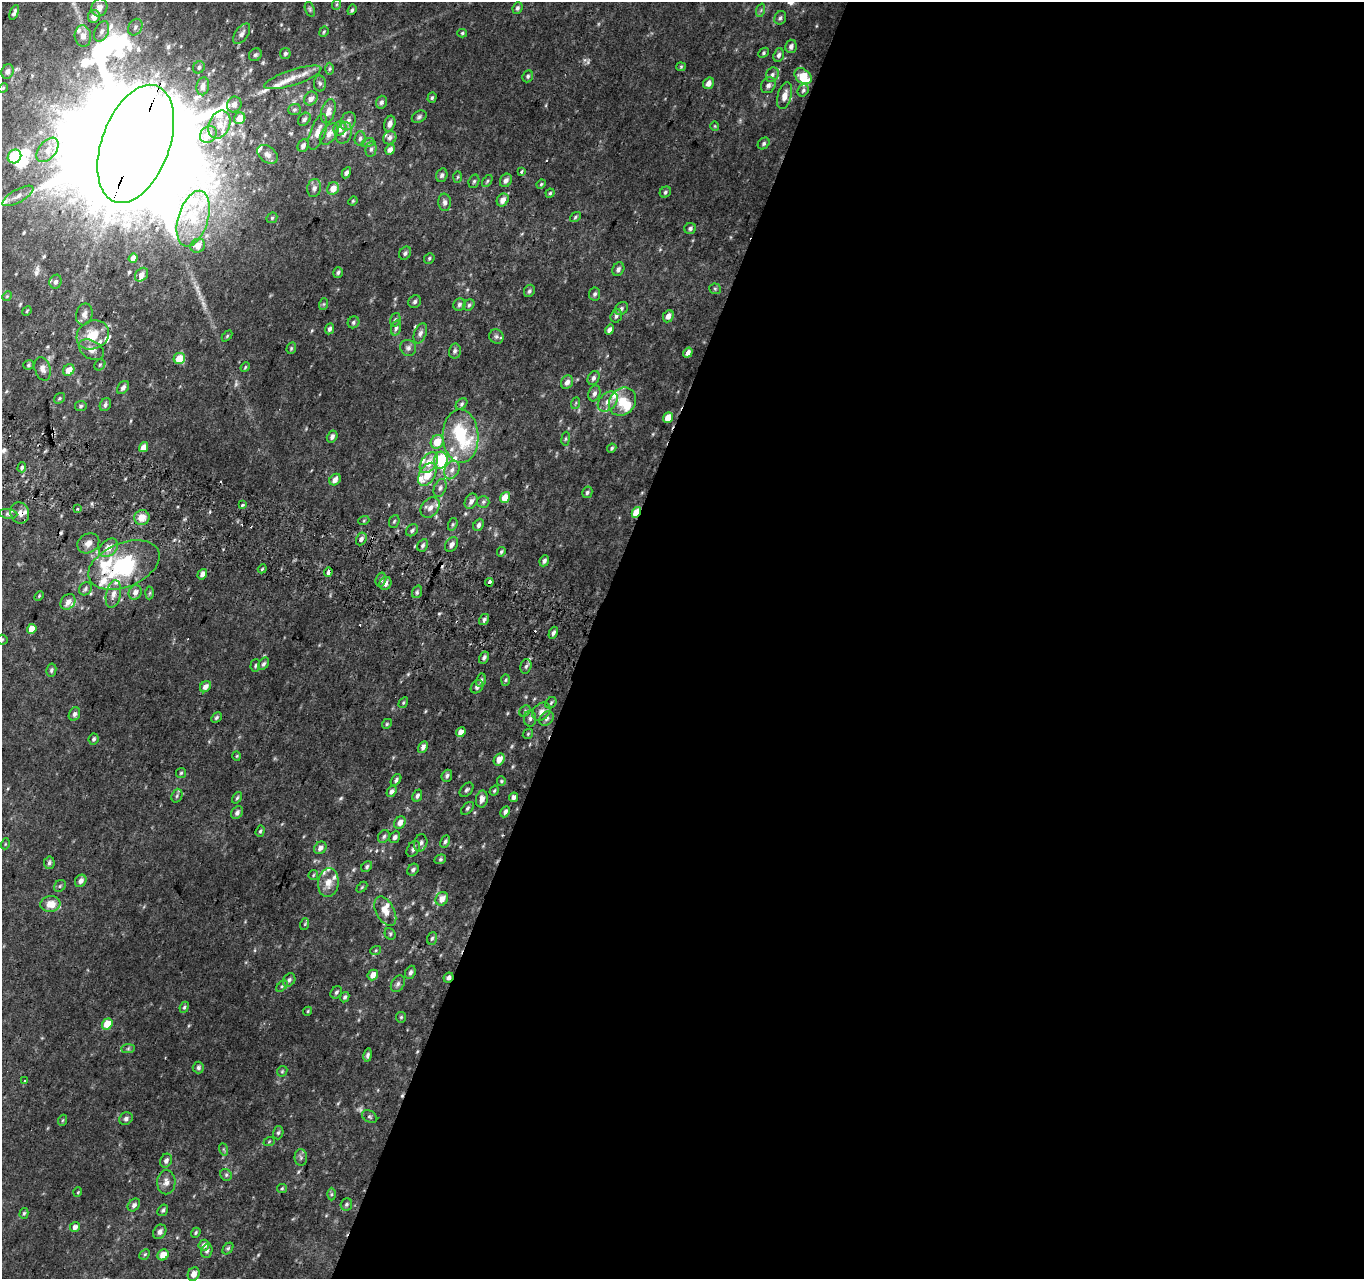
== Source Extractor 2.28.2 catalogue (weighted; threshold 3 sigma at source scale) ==
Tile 12 of 4 x 4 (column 4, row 3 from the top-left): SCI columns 4107-5468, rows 1596-2872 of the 5485 x 5679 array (HDU 1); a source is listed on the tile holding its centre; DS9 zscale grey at full resolution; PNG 1366 x 1281 px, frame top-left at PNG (2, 2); each listed source drawn as its Kron ellipse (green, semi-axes under 4 px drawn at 4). Shown black and unused: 57% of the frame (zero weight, under 2 of 3 exposures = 2% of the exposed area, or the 3 px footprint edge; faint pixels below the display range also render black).
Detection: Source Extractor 2.28.2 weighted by HDU 2 'WHT'; one run over the whole footprint, this tile lists its part. Background 0.0468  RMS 0.011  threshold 0.0475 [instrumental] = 3 sigma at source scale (4.5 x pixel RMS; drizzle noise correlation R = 1.50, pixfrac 1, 0.0396/0.0396 arcsec/px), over >= 5 px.
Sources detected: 344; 2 too faint to see at this stretch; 4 inside a brighter object's white glare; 10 cosmic-ray / hot-pixel residue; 1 long thin detection or spike segment (spike, bleed or trail) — neither listed nor drawn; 29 inside a brighter listed object's ellipse — not listed separately; the other 298 listed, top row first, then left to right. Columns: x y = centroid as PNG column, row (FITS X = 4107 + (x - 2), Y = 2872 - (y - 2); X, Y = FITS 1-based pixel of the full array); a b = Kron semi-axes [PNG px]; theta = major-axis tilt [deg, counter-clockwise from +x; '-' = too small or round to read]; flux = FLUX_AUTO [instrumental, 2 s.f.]
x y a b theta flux
337 4 6 3 70 1.3
99 7 9 7 69 7.9
517 8 6 5 - 2.5
310 9 8 4 -71 1.8
352 10 5 3 - 1.8
761 10 7 4 72 1.8
14 12 8 3 66 2.8
94 17 6 6 - 9.4
780 18 7 5 64 2.4
135 27 9 6 60 3.6
102 31 11 6 64 5
324 32 5 4 - 1.3
462 33 5 4 - 1.5
242 34 12 6 55 4.6
83 36 11 8 -85 7.8
791 46 7 5 76 4.1
285 53 5 5 - 2.3
764 53 6 4 44 1.6
255 55 7 6 - 2.2
779 55 7 5 66 3
199 67 6 5 - 2.3
681 67 5 4 - 1.1
329 69 6 4 88 1.7
8 71 7 6 - 4.3
772 75 7 6 - 3.3
528 76 6 5 - 2
803 76 9 6 -39 28
293 77 30 7 18 15
320 83 8 6 -88 2.6
708 83 6 5 - 5.6
768 85 8 7 - 3.8
203 86 9 6 80 5.2
3 88 5 4 - 1.2
803 90 6 5 - 2.3
785 96 13 7 75 8.8
432 98 5 4 - 1.8
311 99 7 6 - 5.9
381 102 6 5 - 2.8
234 104 8 7 - 4.9
295 110 6 5 - 2
328 111 12 7 73 7.3
419 117 8 5 30 2.4
240 118 6 5 - 15
304 119 7 5 46 3
348 121 9 7 67 5.4
390 124 8 5 71 4.8
219 125 14 10 67 14
715 126 4 4 - 1
340 128 7 6 - 8.2
318 132 18 7 69 9.5
344 133 11 7 71 6.3
329 134 12 7 53 6.7
208 135 9 7 47 12
360 138 7 5 85 2.8
390 138 7 6 - 3.8
368 142 7 4 19 1.8
764 143 6 5 - 2.2
136 144 62 34 70 73000
303 146 7 5 64 3.5
371 149 8 5 80 2.7
48 150 14 8 51 11
390 150 5 4 - 5.7
267 154 11 7 -39 5.8
14 156 7 6 - 68
521 172 3 3 - 2
346 173 6 4 61 3.6
442 175 7 5 74 2.8
458 177 6 4 88 1.3
506 180 7 5 59 4.2
474 181 7 5 72 1.9
487 181 7 3 54 1.5
541 184 5 4 - 1.3
314 188 9 7 81 3.4
333 188 6 5 - 9.7
665 192 6 5 - 1.9
550 193 4 4 - 1.5
18 196 17 6 29 8
503 200 7 5 55 7
353 201 5 4 - 1.1
445 202 9 6 -84 3.6
575 217 6 4 39 1.6
272 218 6 5 - 1.7
193 219 28 15 73 40
690 228 6 5 - 2.6
198 246 8 6 37 9.1
405 253 7 5 53 2.7
133 258 5 4 - 4
429 258 5 4 - 1.6
618 269 7 5 61 3.3
338 272 5 4 - 2.1
142 275 7 6 - 4.3
56 282 7 6 - 3.1
715 289 6 5 - 1.7
529 291 6 5 - 2.3
595 294 6 5 - 2.3
7 296 5 4 - 1.2
415 302 7 6 - 2.7
324 304 6 4 71 1.4
459 304 6 5 - 2.3
469 305 6 5 - 1.9
621 308 7 5 47 2.5
27 311 5 4 - 1.1
84 314 11 8 76 5.7
616 316 7 5 72 2.8
668 316 6 5 - 5.8
395 320 7 5 72 2.1
354 322 6 5 - 2.2
396 328 8 5 74 2.6
330 329 5 4 - 2.7
609 330 5 4 - 4.9
420 333 10 6 68 3.7
93 335 17 14 27 23
227 336 6 4 47 1.2
496 336 7 6 - 2.9
291 348 6 4 71 1.5
408 348 8 7 - 3.4
91 350 13 9 -30 7.7
455 351 7 6 - 2.5
688 353 5 4 - 4.9
179 358 6 5 - 21
28 365 5 4 - 1.7
100 365 6 5 - 1.6
245 367 5 4 - 1.1
43 369 12 7 -74 5.5
69 370 6 5 - 11
593 378 7 5 60 2.9
567 382 7 6 - 5
123 387 7 5 55 4
594 393 8 5 71 3.6
59 398 6 4 38 1.4
608 402 11 8 44 8.1
622 402 15 12 50 19
576 403 6 3 70 1.3
462 404 6 4 42 1.9
105 405 7 5 61 2.5
81 406 6 5 - 1.9
668 417 5 4 - 14
461 436 27 18 -88 51
332 437 6 5 - 3
566 439 7 3 81 1.3
437 442 7 6 - 17
144 447 5 4 - 9.3
612 448 5 4 - 1.5
441 460 8 6 82 57
429 463 12 7 54 13
22 467 5 4 - 2.1
452 470 10 7 62 5.7
427 474 13 7 60 17
335 480 6 5 - 5.7
440 488 9 6 68 3.3
587 492 6 5 - 2.3
505 497 5 4 - 17
471 501 8 6 62 4.3
483 502 6 6 - 2.3
242 505 3 3 - 9.9
430 508 11 8 52 7.2
77 509 4 2 - 1.1
636 512 6 4 61 32
20 513 11 9 -70 6.5
8 514 9 5 -7 2.6
142 518 7 7 - 11
364 520 5 3 - 1.1
394 521 7 5 67 1.7
453 524 6 4 73 1.6
478 525 6 5 - 2.9
412 530 7 5 43 2.4
361 539 7 5 62 3.5
88 543 11 9 34 7.1
452 544 8 6 56 4.1
423 545 7 5 61 2.3
108 548 11 7 42 11
501 552 5 4 - 1.5
544 561 6 4 66 2.9
124 565 37 22 22 99
262 569 4 3 - 1.1
328 572 5 3 - 8.3
202 574 5 4 - 5.2
381 579 7 5 72 2.5
489 582 4 3 - 13
385 583 6 5 - 4.9
85 589 7 6 - 2.4
135 592 7 6 - 6
417 592 6 5 - 1.9
150 593 6 4 87 1.5
113 594 14 7 78 6.8
39 596 5 3 - 1
68 602 8 7 - 6.2
484 619 6 4 59 2.6
32 629 5 4 - 12
553 633 6 4 62 2.8
2 640 5 5 - 1.4
484 657 6 4 61 2.5
263 664 7 4 56 2.2
255 666 6 4 86 1.7
526 666 7 5 72 2.6
51 670 6 5 - 2.1
481 680 7 4 79 2.2
505 680 6 4 88 1.7
205 687 6 5 - 6.2
477 687 7 5 51 3.7
403 703 6 3 59 1.3
551 703 6 5 - 1.7
525 711 6 5 - 1.9
541 712 10 7 45 6.8
74 714 7 5 67 3.2
216 718 5 4 - 1.8
547 718 8 6 47 3
530 719 8 6 89 3.2
387 724 5 4 - 1.4
461 732 5 4 - 10
528 734 6 4 46 1.3
94 739 6 5 - 2.1
423 747 6 4 61 4.5
237 756 5 3 - 0.91
499 759 6 5 - 9.1
181 773 5 5 - 1.5
447 776 6 5 - 2.4
396 780 6 4 53 2.5
501 781 5 4 - 1.2
466 790 8 5 48 2.3
494 791 5 4 - 1.3
391 792 6 4 55 3.8
177 796 7 5 69 2.1
417 796 6 4 65 2.7
514 797 5 4 - 3.8
237 798 6 4 55 1.6
482 799 8 5 81 6.1
467 808 8 5 46 2
505 812 6 4 63 3.1
237 813 7 5 57 3.8
400 823 6 5 - 6.4
260 831 6 4 72 1.6
384 836 7 5 59 2.3
395 837 6 5 - 3.1
445 841 6 4 63 2
421 843 8 6 75 3.8
5 844 5 3 - 0.93
320 848 7 5 48 4.1
413 849 8 5 60 3.6
440 859 6 4 22 1.7
49 863 6 5 - 2.5
367 867 6 5 - 1.9
413 870 6 5 - 2.7
313 875 5 4 - 1.3
81 881 6 5 - 5.1
328 883 14 10 83 11
60 886 6 5 - 1.7
362 887 6 4 45 1.2
442 899 7 6 - 9.1
50 904 10 8 6 14
385 911 16 9 -61 11
305 924 6 3 71 1.2
390 934 6 5 - 1.7
432 938 6 4 70 1.9
376 950 5 3 - 1.3
410 972 7 5 68 3.1
373 975 6 4 48 8.3
448 978 5 4 - 3.6
289 980 7 5 54 2.6
398 984 9 6 57 3
282 986 7 4 45 1.7
336 992 6 5 - 2.1
345 997 5 4 - 2.4
184 1007 6 4 67 1.6
308 1011 5 3 - 1.1
401 1017 5 5 - 1.5
107 1024 6 5 - 18
128 1049 7 4 1 1.8
368 1055 7 4 80 2.4
198 1068 6 5 - 2.4
282 1071 6 4 45 1.3
25 1081 3 2 - 1.8
370 1117 8 5 -29 2
126 1119 7 6 - 3.4
63 1120 6 3 70 1.1
278 1133 7 5 73 1.9
269 1142 6 3 21 1.2
223 1149 6 4 -71 1.4
301 1158 8 6 -89 2.9
166 1161 7 5 64 3.6
226 1175 6 5 - 2.1
166 1182 12 9 88 6.6
282 1188 5 4 - 1.2
78 1192 5 3 - 0.84
331 1194 6 4 89 1.6
346 1204 6 5 - 2
134 1205 7 5 47 3.5
163 1210 6 5 - 2.3
24 1213 5 4 - 1.5
75 1227 5 4 - 4.6
160 1232 8 6 50 4.7
196 1233 5 4 - 1.5
204 1245 5 5 - 4.3
228 1248 6 4 49 1.8
207 1251 7 5 70 2.4
145 1254 6 4 44 1.6
163 1255 6 5 - 9.7
194 1274 7 5 65 6.7
Overlapping masked pixels (flux is a lower limit): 5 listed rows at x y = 136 144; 636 512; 20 513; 124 565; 448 978
Isophote crosses this tile's border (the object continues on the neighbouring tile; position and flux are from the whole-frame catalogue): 2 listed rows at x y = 136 144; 2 640